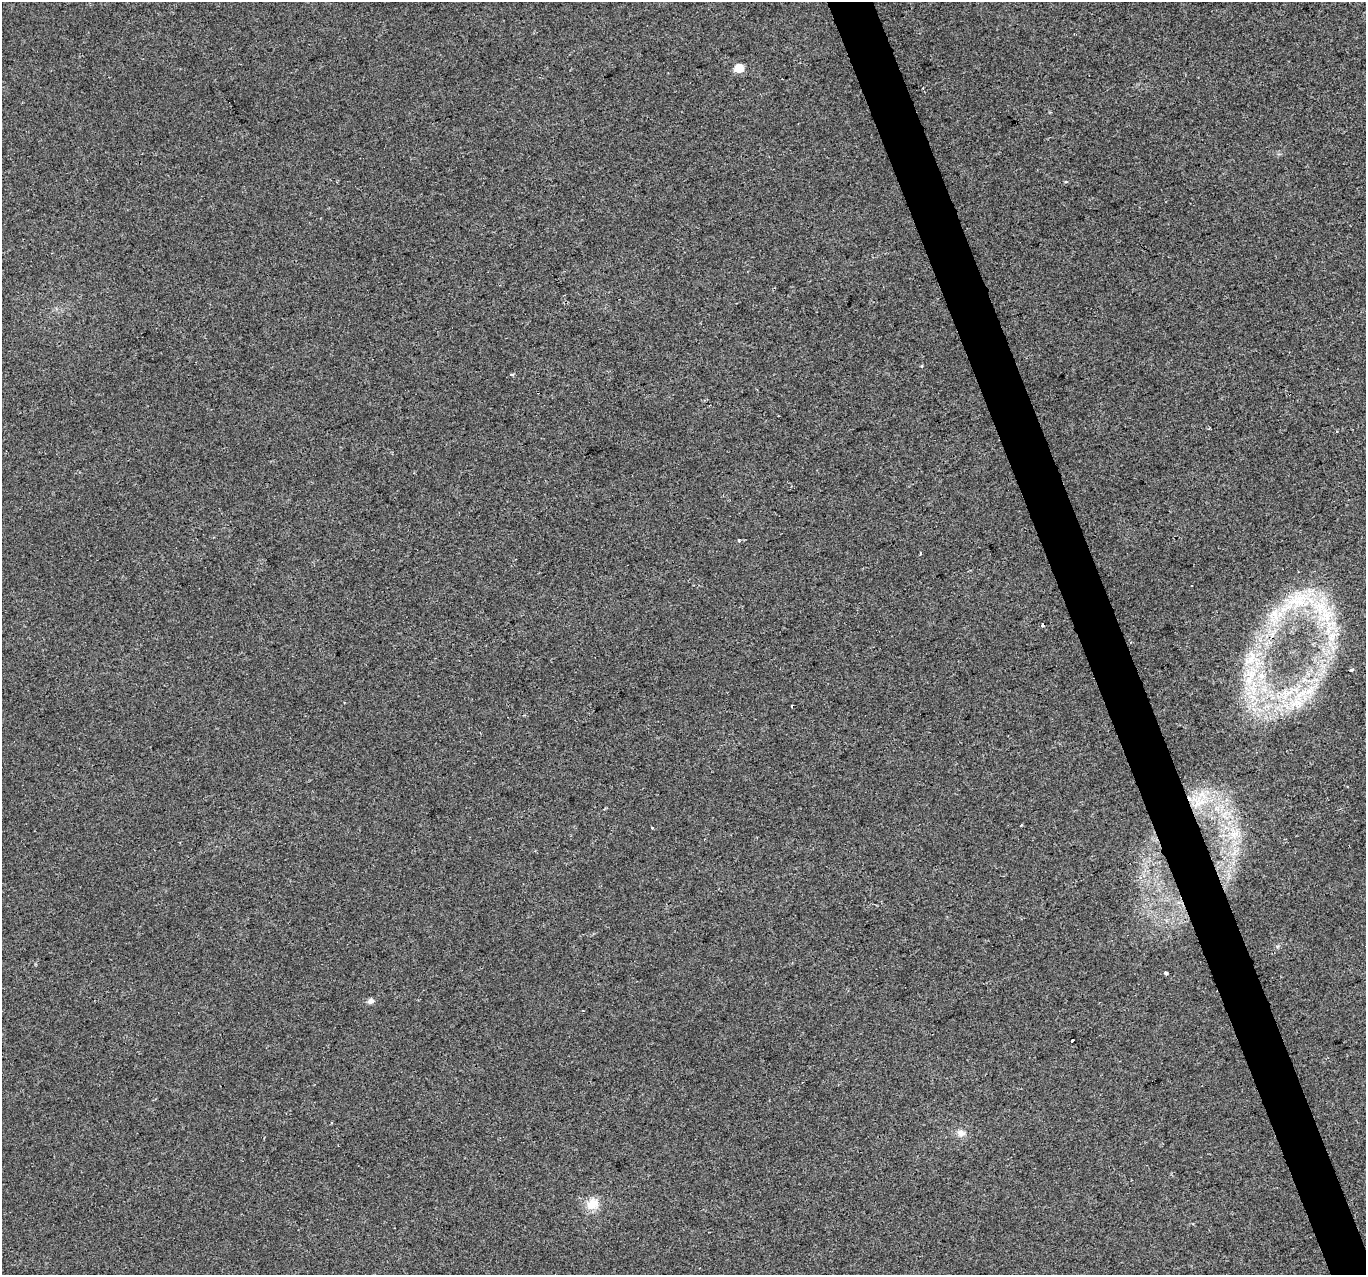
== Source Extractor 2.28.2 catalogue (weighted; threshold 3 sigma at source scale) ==
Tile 6 of 4 x 4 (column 2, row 2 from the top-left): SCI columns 1365-2728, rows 2672-3944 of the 5455 x 5287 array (HDU 1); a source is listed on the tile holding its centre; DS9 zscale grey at full resolution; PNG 1368 x 1277 px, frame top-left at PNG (2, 2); no overlay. Shown black and unused: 3% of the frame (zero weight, under 2 of 3 exposures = <1% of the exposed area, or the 3 px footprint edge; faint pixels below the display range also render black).
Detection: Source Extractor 2.28.2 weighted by HDU 2 'WHT'; one run over the whole footprint, this tile lists its part. Background 0.0183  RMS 0.006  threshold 0.0268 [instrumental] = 3 sigma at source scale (4.5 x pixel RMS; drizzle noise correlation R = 1.50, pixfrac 1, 0.0396/0.0396 arcsec/px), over >= 5 px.
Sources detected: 26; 2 cosmic-ray / hot-pixel residue — not listed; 2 inside a brighter listed object's ellipse — not listed separately; the other 22 listed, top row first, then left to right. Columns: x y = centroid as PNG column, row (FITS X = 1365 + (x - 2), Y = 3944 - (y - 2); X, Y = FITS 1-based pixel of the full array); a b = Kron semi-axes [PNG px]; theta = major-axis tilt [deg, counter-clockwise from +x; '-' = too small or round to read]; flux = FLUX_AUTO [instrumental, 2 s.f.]
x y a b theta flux
739 68 6 6 - 13
1065 182 5 3 - 0.67
512 374 4 3 - 0.98
1336 431 4 2 - 0.52
739 540 3 3 - 1.3
921 553 3 3 - 0.93
1298 600 43 26 20 43
1326 614 31 23 62 32
1042 625 3 3 - 3.3
1352 670 4 3 - 3.6
1250 675 39 20 66 36
1310 691 19 13 59 13
1298 703 25 14 -69 16
792 706 3 3 - 1.4
1197 804 15 10 56 9.8
1021 825 3 2 - 0.54
652 827 3 3 - 1.8
1234 834 13 7 31 5.3
1166 973 4 3 - 5.1
370 1001 6 5 - 2.7
961 1133 12 9 -12 3.8
592 1204 18 15 51 8.6
Overlapping masked pixels (flux is a lower limit): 1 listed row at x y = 1197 804
Unlisted compact peaks at least as high as the median listed source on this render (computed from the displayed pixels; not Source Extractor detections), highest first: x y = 1277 946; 922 366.